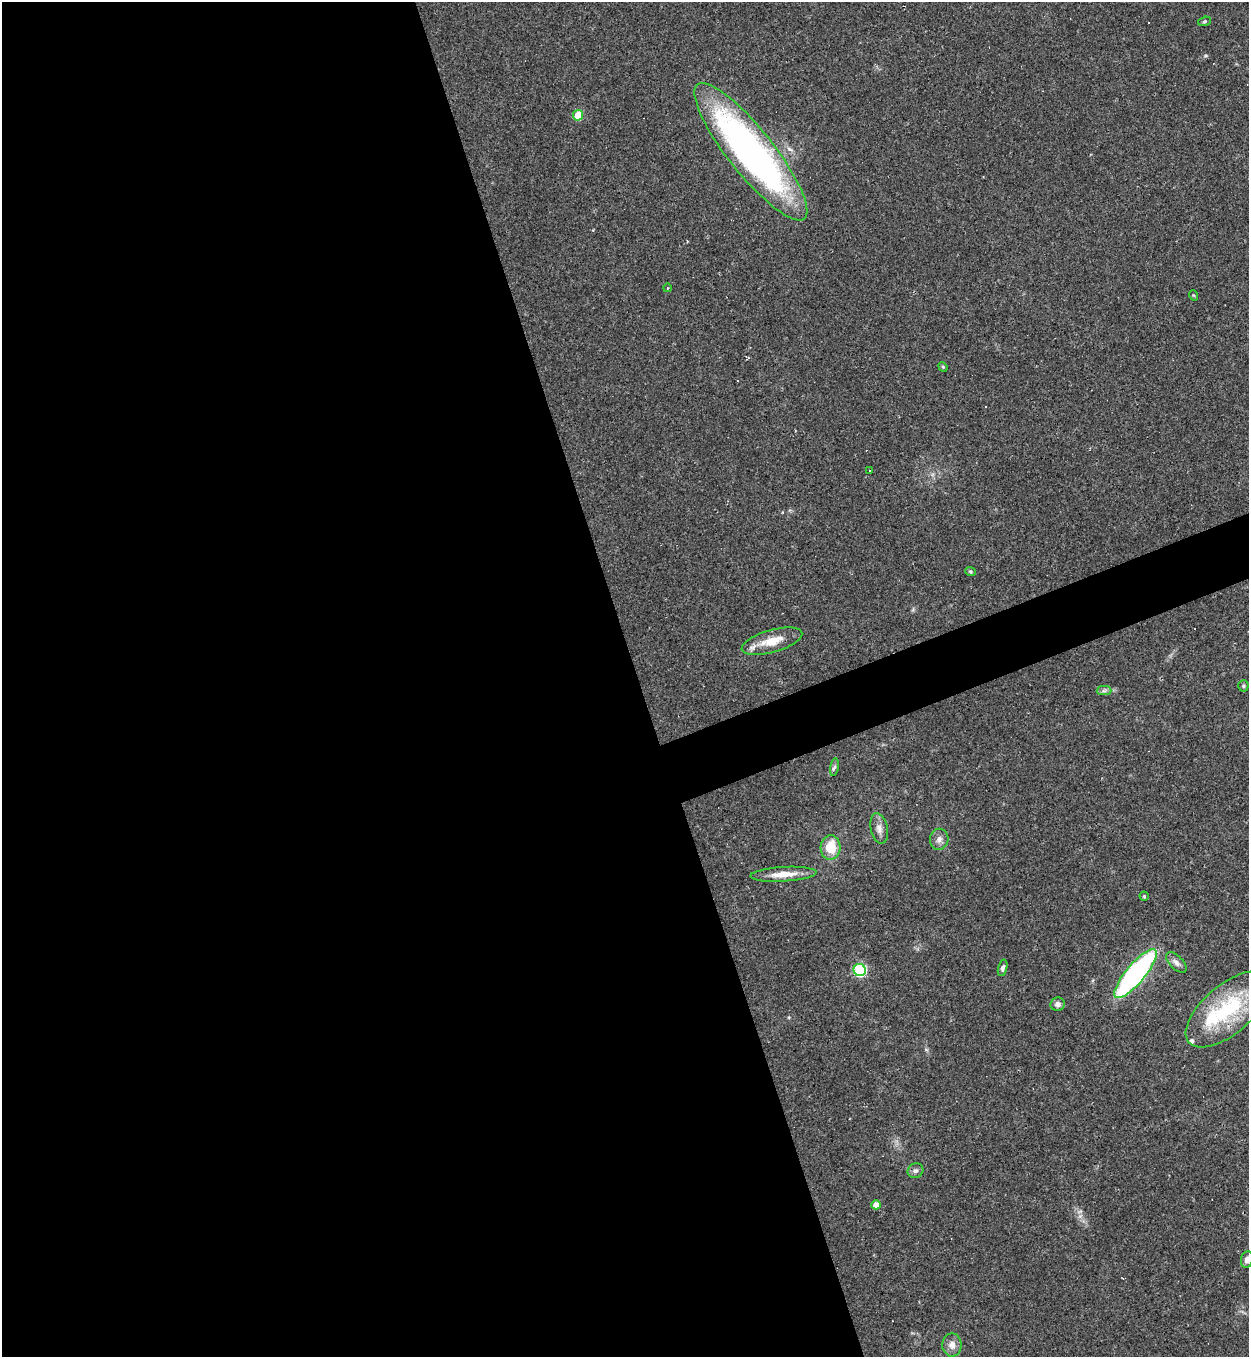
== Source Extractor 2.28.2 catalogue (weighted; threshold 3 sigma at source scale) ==
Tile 9 of 4 x 4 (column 1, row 3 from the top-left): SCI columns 147-1393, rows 1356-2710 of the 5405 x 5420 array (HDU 1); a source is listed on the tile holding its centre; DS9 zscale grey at full resolution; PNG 1251 x 1359 px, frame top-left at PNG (2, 2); each listed source drawn as its Kron ellipse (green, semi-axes under 4 px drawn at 4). Shown black and unused: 53% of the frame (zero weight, under 2 of 3 exposures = <1% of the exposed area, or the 3 px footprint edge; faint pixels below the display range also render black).
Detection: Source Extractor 2.28.2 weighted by HDU 2 'WHT'; one run over the whole footprint, this tile lists its part. Background 0.0432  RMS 0.005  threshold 0.0227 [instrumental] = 3 sigma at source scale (4.5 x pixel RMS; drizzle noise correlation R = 1.50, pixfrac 1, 0.05/0.05 arcsec/px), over >= 5 px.
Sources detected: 33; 4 cosmic-ray / hot-pixel residue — neither listed nor drawn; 2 inside a brighter listed object's ellipse — not listed separately; the other 27 listed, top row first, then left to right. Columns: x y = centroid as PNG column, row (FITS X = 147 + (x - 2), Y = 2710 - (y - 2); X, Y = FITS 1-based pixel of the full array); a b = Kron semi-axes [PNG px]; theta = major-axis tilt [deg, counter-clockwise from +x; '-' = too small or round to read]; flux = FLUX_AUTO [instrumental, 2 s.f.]
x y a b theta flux
1204 21 6 4 20 0.73
578 115 5 5 - 14
751 152 86 22 -52 210
667 288 4 3 - 0.46
1193 295 5 3 - 0.46
943 367 5 4 - 0.6
870 470 3 2 - 0.33
970 571 5 4 - 0.74
772 641 31 11 16 11
1243 686 5 5 - 0.79
1104 691 7 4 1 1.3
834 767 9 4 81 1.2
879 828 15 8 -77 3.3
939 839 10 9 - 2.7
830 848 12 10 85 13
783 874 33 7 3 8.2
1144 896 4 4 - 0.67
1176 962 13 6 -46 2.3
1003 968 8 4 75 1.3
860 970 6 6 - 67
1136 974 31 9 50 110
1057 1004 7 6 - 2.3
1228 1009 51 24 40 41
915 1171 8 7 - 1.5
876 1205 5 4 - 4.1
1247 1259 8 6 76 2.4
952 1345 11 9 88 3.8
Isophote crosses this tile's border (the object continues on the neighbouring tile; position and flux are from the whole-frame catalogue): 1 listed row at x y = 1247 1259